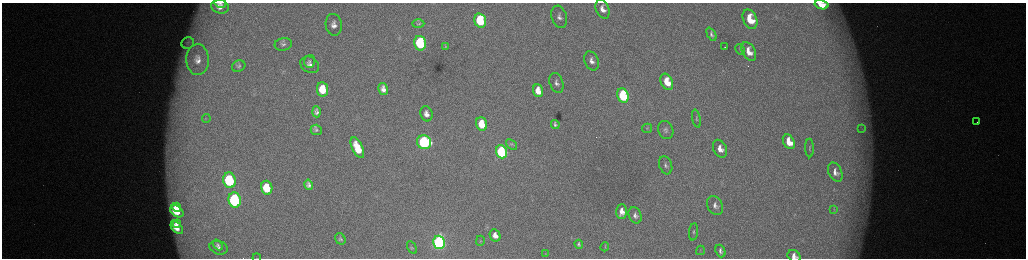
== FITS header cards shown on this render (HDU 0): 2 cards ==
NAXIS1  =                 2048 /fastest changing axis
NAXIS2  =                  512 /next to fastest changing axis

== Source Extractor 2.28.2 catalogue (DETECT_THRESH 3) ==
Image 2048 x 512 px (HDU 0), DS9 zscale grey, zoomed out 1/2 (1 PNG px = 2 x 2 image px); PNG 1028 x 260 px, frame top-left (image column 1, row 511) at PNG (2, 3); each listed source drawn as its Kron ellipse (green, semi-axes under 4 px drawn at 4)
Background 173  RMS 1.9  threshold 5.85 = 3 sigma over >= 5 px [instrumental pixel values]
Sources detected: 81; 6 cannot appear on this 1/2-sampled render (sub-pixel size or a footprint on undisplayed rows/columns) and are neither listed nor drawn; the other 75 listed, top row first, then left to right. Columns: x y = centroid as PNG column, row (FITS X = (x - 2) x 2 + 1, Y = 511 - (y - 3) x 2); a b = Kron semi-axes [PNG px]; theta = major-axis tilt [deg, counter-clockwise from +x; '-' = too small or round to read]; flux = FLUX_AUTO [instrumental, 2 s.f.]
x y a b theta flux
220 3 6 2 -11 650
821 5 7 4 -14 5800
220 7 9 7 -16 3500
603 9 10 6 -66 3200
559 17 11 7 -73 2500
750 19 10 7 -65 13000
480 21 7 5 -74 23000
418 24 6 4 1 640
334 25 11 8 -82 3300
711 34 7 4 -63 1000
188 43 6 5 - 1300
420 43 7 5 -78 38000
283 44 9 6 8 1600
445 47 4 3 - 340
725 47 2 1 - 1100
740 49 6 3 -63 480
749 51 10 6 -60 4800
197 59 15 11 -88 5900
310 61 6 5 - 970
591 61 10 7 -68 2500
310 65 10 7 -30 2500
239 66 7 5 24 970
667 82 8 5 -64 10000
556 83 10 6 -71 2000
322 89 7 5 -80 11000
383 89 6 4 -78 2300
538 91 6 5 - 5500
623 95 7 5 -67 42000
316 112 5 4 - 1300
426 114 8 6 -70 2700
206 119 4 1 - 190
696 119 9 4 -77 880
977 122 2 1 - 380
482 124 7 5 -70 12000
555 124 4 3 - 820
647 128 5 4 - 680
862 129 4 3 - 480
316 130 5 5 - 890
666 130 9 7 -64 1800
424 142 7 6 - 60000
789 142 8 5 -60 6800
511 145 6 4 -39 870
357 148 11 5 -65 11000
810 148 9 3 -88 600
720 149 9 6 -64 3600
501 152 7 5 -70 53000
666 165 9 6 -70 1700
835 172 10 6 -65 2500
229 180 8 6 -76 36000
308 185 5 4 - 1400
267 188 7 5 -76 11000
235 200 8 6 -77 62000
715 205 10 7 -59 2400
177 207 4 3 - 4200
834 209 3 2 - 270
177 211 7 5 -39 11000
622 212 7 5 90 3500
635 215 8 6 -68 1700
177 224 4 3 - 1400
177 228 7 4 -45 4200
694 232 9 4 83 1000
495 235 6 5 - 3100
340 239 6 5 - 870
480 241 5 2 - 310
439 242 7 5 -75 130000
579 244 4 3 - 870
218 245 6 4 -50 700
605 247 4 2 - 240
219 248 9 6 -17 1600
412 248 7 3 -60 510
700 250 5 3 - 350
720 251 6 4 -69 1400
545 253 3 2 - 200
794 256 7 5 -36 2500
257 258 4 2 - 250
At the frame edge (FLAGS 8, measured only in part): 3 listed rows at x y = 821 5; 794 256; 257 258
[6 sub-pixel or undisplayed-footprint detections neither listed nor drawn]